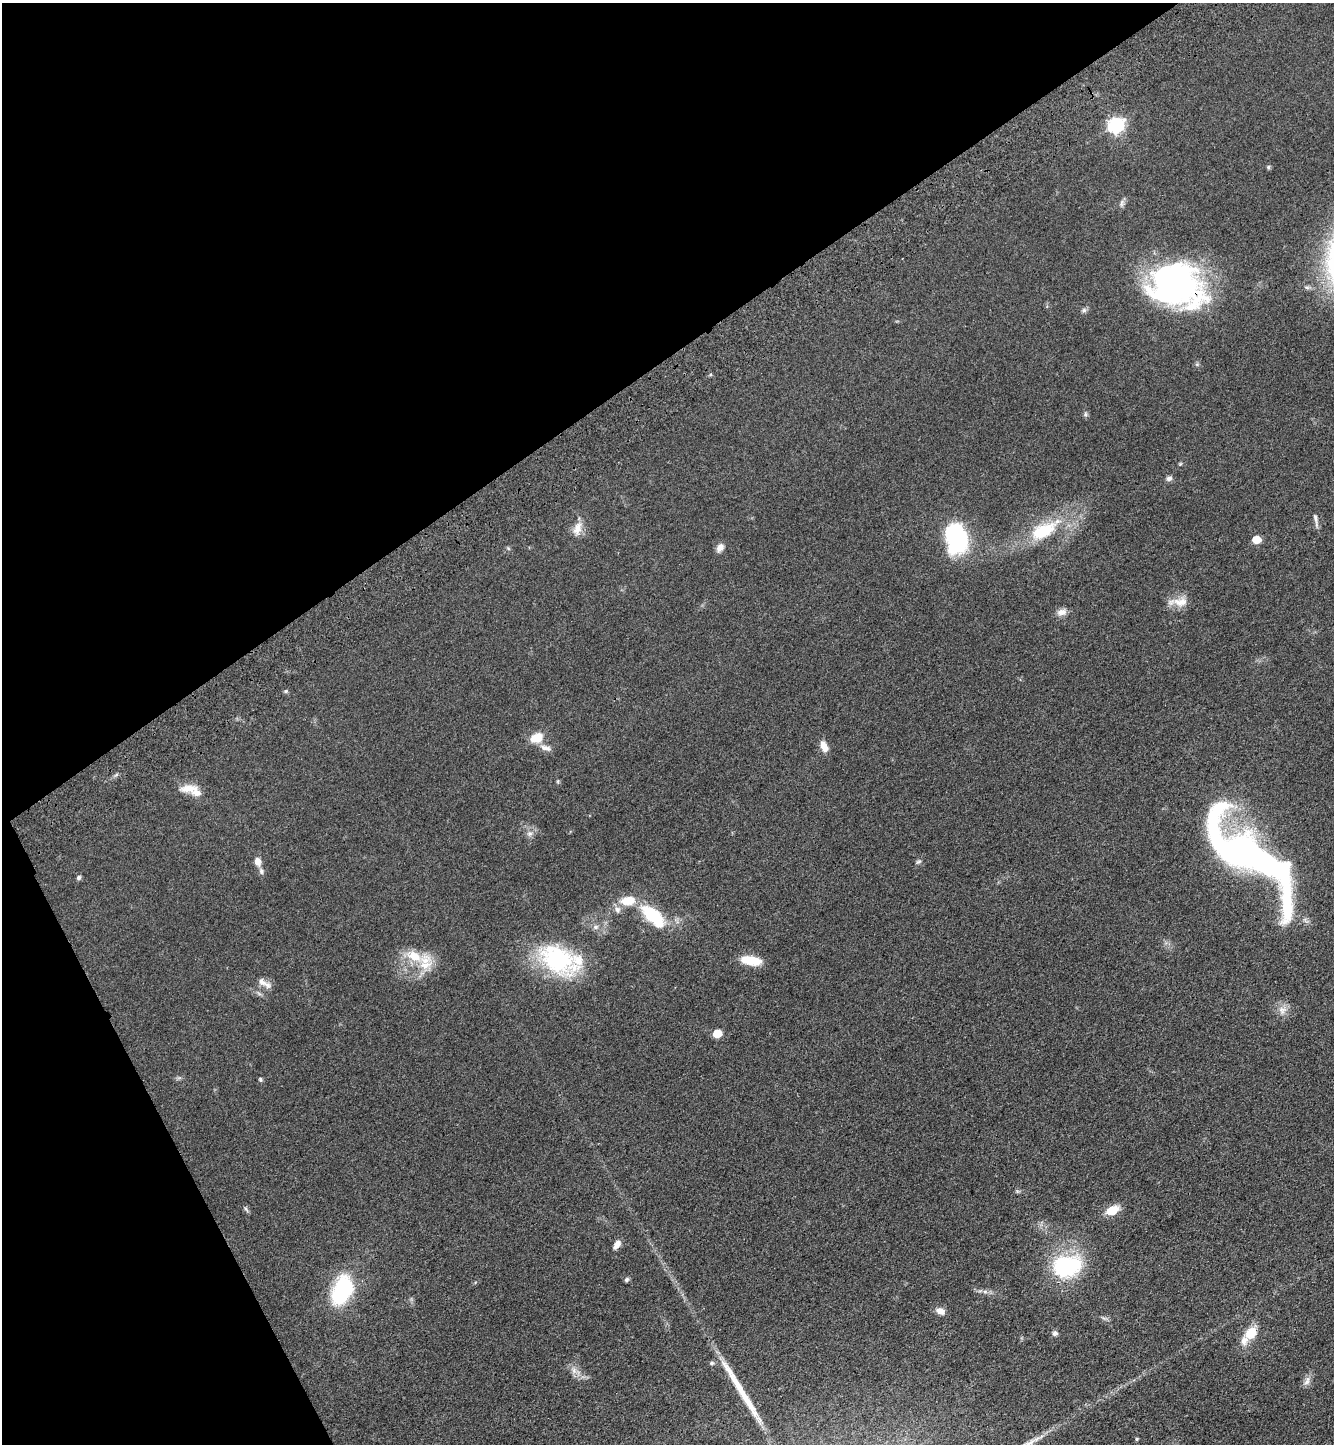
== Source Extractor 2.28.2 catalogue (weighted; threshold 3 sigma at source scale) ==
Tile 5 of 4 x 4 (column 1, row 2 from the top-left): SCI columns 364-1695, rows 2992-4433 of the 5920 x 5981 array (HDU 1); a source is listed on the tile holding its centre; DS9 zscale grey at full resolution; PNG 1336 x 1446 px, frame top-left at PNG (2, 3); no overlay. Shown black and unused: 31% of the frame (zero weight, under 3 of 4 exposures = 6% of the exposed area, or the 3 px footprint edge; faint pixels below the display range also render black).
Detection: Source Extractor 2.28.2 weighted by HDU 2 'WHT'; one run over the whole footprint, this tile lists its part. Background 0.0839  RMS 0.0066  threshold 0.0297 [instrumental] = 3 sigma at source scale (4.5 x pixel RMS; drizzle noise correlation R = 1.50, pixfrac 1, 0.05/0.05 arcsec/px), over >= 5 px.
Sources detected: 62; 3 inside a brighter object's white glare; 1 long thin detection or spike segment (spike, bleed or trail) — not listed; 5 inside a brighter listed object's ellipse — not listed separately; the other 53 listed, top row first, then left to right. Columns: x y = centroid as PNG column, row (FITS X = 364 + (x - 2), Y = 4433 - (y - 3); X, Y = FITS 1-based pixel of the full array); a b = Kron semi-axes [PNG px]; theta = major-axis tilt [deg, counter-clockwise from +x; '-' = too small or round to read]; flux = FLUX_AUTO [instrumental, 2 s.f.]
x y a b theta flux
1115 125 7 7 - 160
1268 167 6 4 17 1
1122 203 11 6 68 2.1
1177 284 58 41 -25 180
1084 310 8 6 15 1.7
1085 414 7 6 - 1.3
1180 464 5 4 - 0.73
1169 478 8 6 14 2.1
1316 520 20 4 -78 2.5
577 528 20 10 72 7.2
1044 530 47 20 29 38
957 538 27 18 -78 84
1256 540 6 5 - 15
508 548 6 4 -45 0.86
720 548 12 7 59 3.5
1180 602 21 12 1 8.9
1062 612 13 8 24 4.1
286 691 5 5 - 1
537 738 17 12 24 9.9
824 746 13 7 -67 6.7
546 748 17 7 -16 3.8
558 781 6 3 72 0.71
189 788 27 10 4 8.6
530 833 9 7 12 2.7
1237 853 101 34 -50 290
257 862 10 8 -80 4.4
918 862 8 5 29 1.3
261 871 9 6 -66 1.8
78 878 6 5 - 1.6
617 910 10 8 -66 3.3
653 916 33 15 -43 34
596 927 9 7 2 2.5
414 956 31 15 -15 19
557 959 53 32 -33 71
751 960 20 9 -10 16
262 982 15 9 -38 4.8
1282 1010 11 10 - 5
717 1033 6 5 - 17
260 1079 5 5 - 1
246 1209 11 3 -60 1.1
1112 1210 13 8 25 12
617 1245 11 6 54 4
1066 1266 36 26 11 59
626 1280 6 4 57 1.3
342 1291 25 15 66 73
985 1292 7 4 -1 1.7
940 1311 11 7 -22 4.8
1055 1333 6 6 - 1.8
1251 1333 20 16 44 12
712 1363 6 5 - 1.4
574 1370 9 7 -89 3.3
1307 1381 15 8 63 3.5
1137 1439 4 3 - 0.83
Overlapping masked pixels (flux is a lower limit): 1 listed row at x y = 1177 284